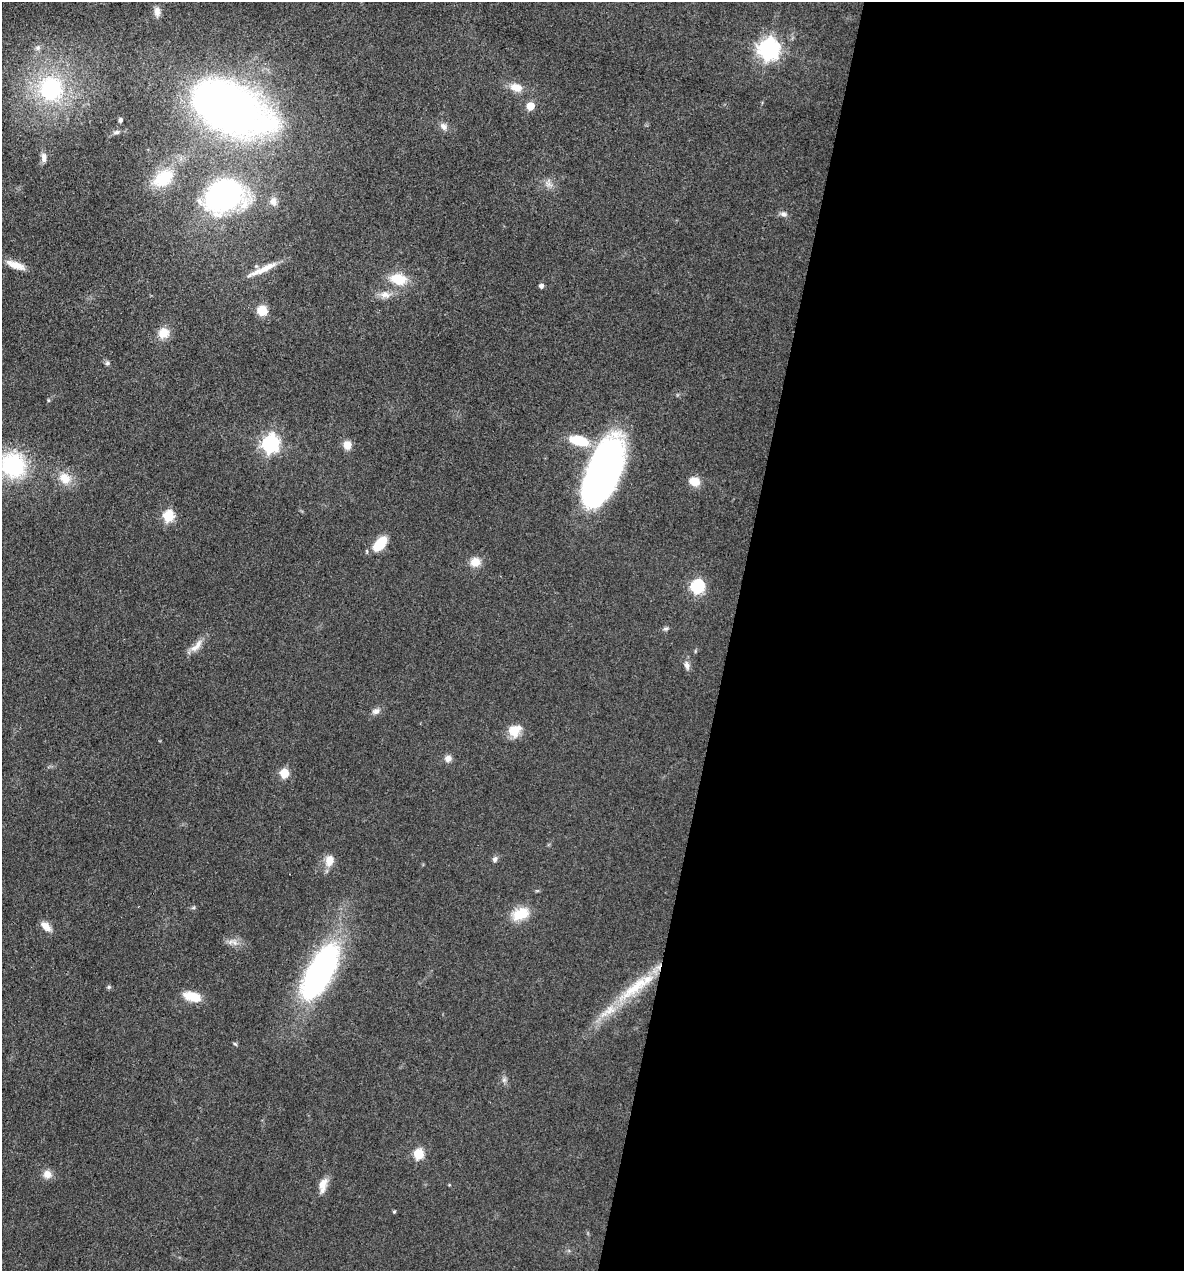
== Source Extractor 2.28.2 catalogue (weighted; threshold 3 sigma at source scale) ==
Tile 12 of 4 x 4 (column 4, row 3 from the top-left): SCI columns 3790-4971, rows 1271-2539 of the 5096 x 5079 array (HDU 1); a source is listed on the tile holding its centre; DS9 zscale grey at full resolution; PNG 1186 x 1273 px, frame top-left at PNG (2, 2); no overlay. Shown black and unused: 38% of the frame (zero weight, under 3 of 4 exposures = <1% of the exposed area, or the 3 px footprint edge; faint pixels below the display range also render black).
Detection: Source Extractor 2.28.2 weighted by HDU 2 'WHT'; one run over the whole footprint, this tile lists its part. Background 0.0807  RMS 0.0067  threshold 0.03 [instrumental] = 3 sigma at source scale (4.5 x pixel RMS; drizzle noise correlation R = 1.50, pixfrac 1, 0.05/0.05 arcsec/px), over >= 5 px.
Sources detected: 61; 1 inside a brighter listed object's ellipse — not listed separately; the other 60 listed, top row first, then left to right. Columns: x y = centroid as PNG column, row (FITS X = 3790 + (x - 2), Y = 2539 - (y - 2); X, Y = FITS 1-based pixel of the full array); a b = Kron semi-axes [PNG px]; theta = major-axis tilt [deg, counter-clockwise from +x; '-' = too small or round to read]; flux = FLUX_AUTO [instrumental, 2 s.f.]
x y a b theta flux
157 12 13 8 -90 4.3
38 48 8 7 - 2.3
769 49 8 7 - 420
516 87 15 10 -15 8.1
51 89 22 21 - 73
530 106 5 5 - 17
229 109 49 28 -25 620
120 120 4 4 - 1.5
444 126 11 8 -43 3.3
116 132 9 5 17 1.6
44 158 13 6 -87 3.6
164 178 30 19 35 26
549 184 11 6 -17 3.5
224 197 33 24 19 180
273 201 12 9 -87 4.6
784 214 10 6 -20 2.4
16 265 25 8 -21 7.9
265 268 36 8 26 11
398 279 22 14 -11 16
541 286 4 4 - 2.5
385 295 15 10 -8 5.8
262 310 12 11 - 9.3
163 333 13 12 - 9
107 363 6 6 - 1.5
48 400 5 3 - 0.66
579 441 23 11 -15 21
270 443 7 7 - 250
347 445 9 8 - 7.3
13 465 21 19 -36 78
603 472 60 25 68 350
65 478 17 14 -50 11
694 482 8 7 - 13
168 516 6 5 - 58
380 544 17 9 49 17
475 562 12 11 - 7.5
697 586 6 6 - 110
666 628 8 4 1 1.4
196 646 24 8 47 6.7
687 665 13 7 -73 3.1
376 711 10 8 26 3.1
515 730 16 13 40 11
448 758 8 8 - 3.7
284 773 5 5 - 28
495 859 7 6 - 2.1
329 860 14 10 75 7.8
193 908 6 4 18 0.94
520 914 23 15 21 15
46 926 15 7 -39 5.5
234 943 11 7 -41 3.9
320 972 66 25 61 160
109 987 6 5 - 1
635 988 59 14 38 37
192 996 20 10 -15 13
235 1044 7 3 -36 0.87
504 1080 6 6 - 1.7
419 1154 5 5 - 43
47 1174 11 11 - 5.2
323 1185 19 9 77 7.2
449 1185 5 3 - 0.51
394 1211 4 3 - 0.85
Overlapping masked pixels (flux is a lower limit): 1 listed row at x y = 635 988
Isophote crosses this tile's border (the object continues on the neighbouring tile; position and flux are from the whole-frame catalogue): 1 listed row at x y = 13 465